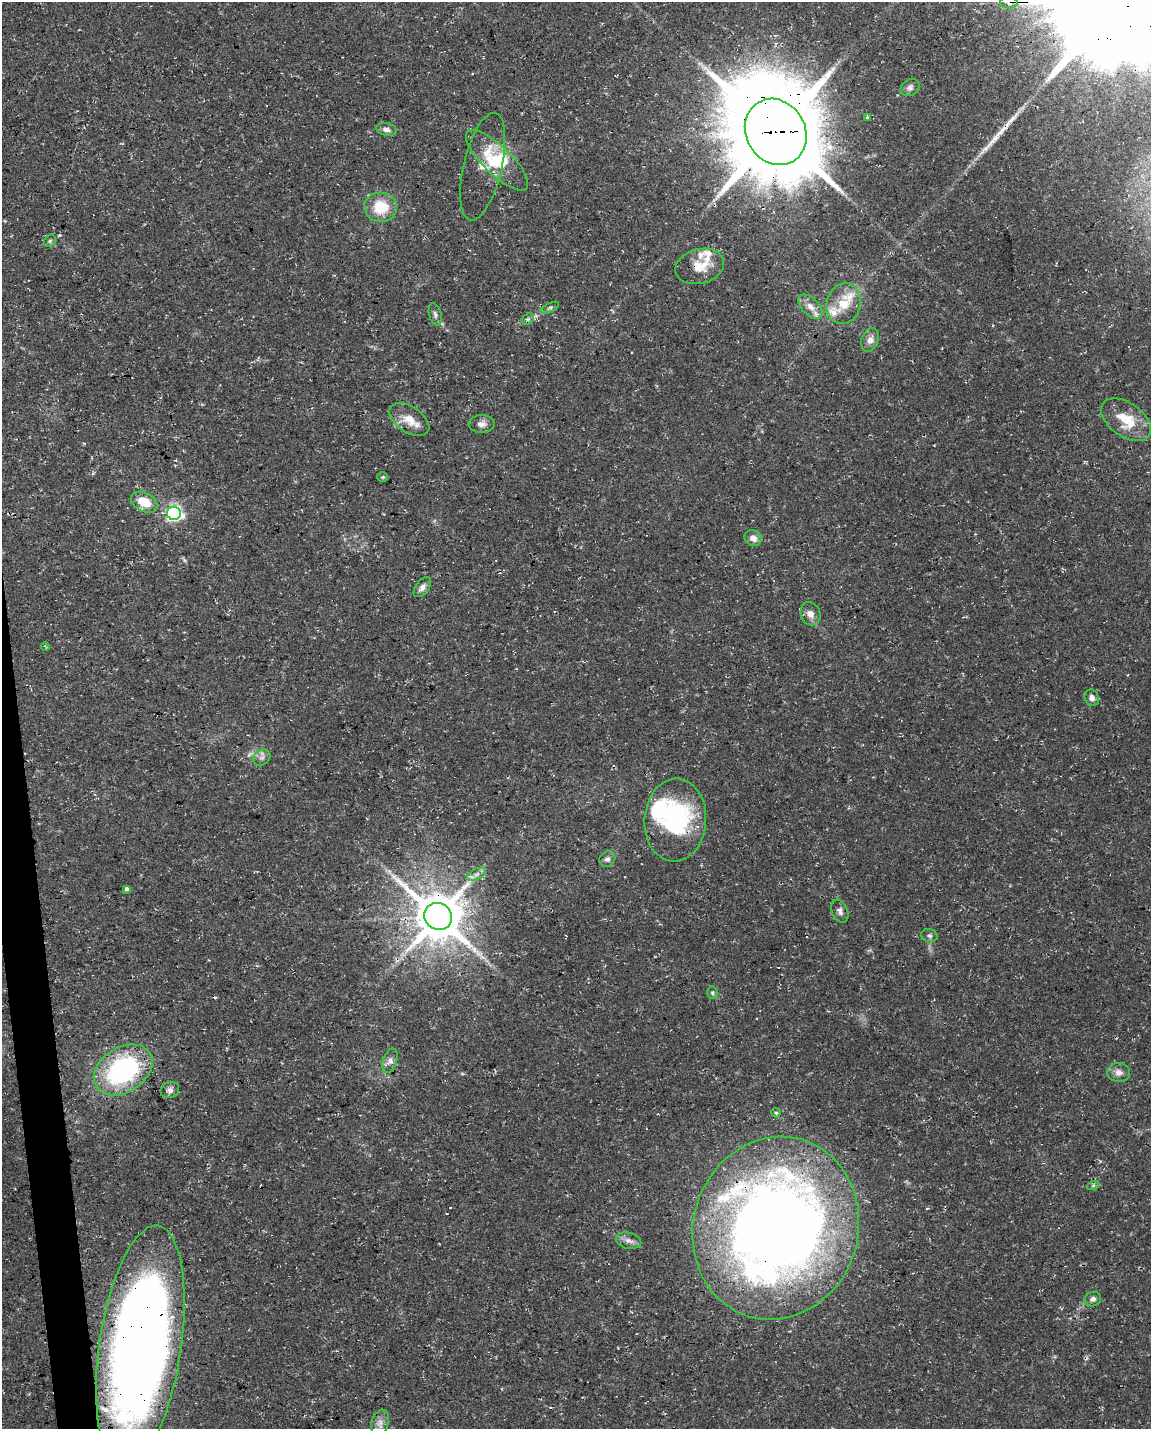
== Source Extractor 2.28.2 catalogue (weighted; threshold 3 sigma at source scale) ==
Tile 7 of 4 x 3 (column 3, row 2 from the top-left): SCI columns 2300-3448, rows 1485-2911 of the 4598 x 4353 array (HDU 1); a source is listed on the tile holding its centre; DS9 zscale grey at full resolution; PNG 1153 x 1431 px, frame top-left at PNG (2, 2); each listed source drawn as its Kron ellipse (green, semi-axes under 4 px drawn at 4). Shown black and unused: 2% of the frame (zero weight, under 3 of 4 exposures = <1% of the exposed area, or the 3 px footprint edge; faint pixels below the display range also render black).
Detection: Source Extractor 2.28.2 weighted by HDU 2 'WHT'; one run over the whole footprint, this tile lists its part. Background 0.0367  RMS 0.0033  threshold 0.015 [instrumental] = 3 sigma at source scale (4.5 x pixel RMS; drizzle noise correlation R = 1.50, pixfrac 1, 0.0396/0.0396 arcsec/px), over >= 5 px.
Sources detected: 60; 1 too faint to see at this stretch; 2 inside a brighter object's white glare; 2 cosmic-ray / hot-pixel residue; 1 long thin detection or spike segment (spike, bleed or trail) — neither listed nor drawn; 7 inside a brighter listed object's ellipse — not listed separately; the other 47 listed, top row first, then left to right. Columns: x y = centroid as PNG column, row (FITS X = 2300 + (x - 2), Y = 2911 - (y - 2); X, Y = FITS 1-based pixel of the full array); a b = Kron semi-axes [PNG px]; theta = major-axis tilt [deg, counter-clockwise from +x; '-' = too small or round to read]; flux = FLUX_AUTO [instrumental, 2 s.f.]
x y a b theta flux
1009 3 8 6 0 1.1
910 88 10 8 34 1.3
868 117 3 3 - 1
386 129 10 6 -13 1.4
776 132 34 29 -59 4500
497 160 41 14 -44 13
483 167 55 19 77 7.7
381 207 16 15 - 9.9
50 241 6 5 - 0.61
700 266 25 17 15 6.7
844 304 21 17 73 7.4
810 307 15 8 -47 2.9
550 308 10 4 25 0.72
435 314 11 6 -74 1.2
528 319 6 5 - 0.72
870 340 12 8 68 2.2
409 420 22 12 -34 5.3
1126 420 28 16 -36 9.8
482 424 13 9 1 2
383 477 5 4 - 0.44
144 502 14 9 -27 7.1
174 513 7 6 - 86
753 538 9 7 -32 2.3
422 587 11 6 53 1.6
810 614 12 9 -67 2.5
45 646 4 2 - 0.51
1092 698 8 7 - 1.7
262 757 9 7 36 1.4
675 820 41 31 86 40
607 859 8 7 - 1.2
477 874 10 5 26 1.3
126 889 3 3 - 1.6
840 911 12 8 -66 1.6
438 916 14 13 - 1500
929 935 8 6 -13 0.95
712 993 6 5 - 0.57
390 1061 13 7 72 1.6
123 1070 31 22 32 53
1119 1072 11 9 -5 2.1
170 1090 9 8 - 1.6
776 1113 5 4 - 0.51
1093 1186 6 4 20 0.59
776 1228 92 82 73 450
629 1241 13 8 -14 2
1093 1299 8 7 - 1.4
140 1346 121 41 82 430
380 1423 13 8 73 2.3
Overlapping masked pixels (flux is a lower limit): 8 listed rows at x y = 1009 3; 776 132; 700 266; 675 820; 438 916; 123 1070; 776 1228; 140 1346
Isophote crosses this tile's border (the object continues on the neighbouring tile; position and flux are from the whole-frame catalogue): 2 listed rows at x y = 1009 3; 140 1346